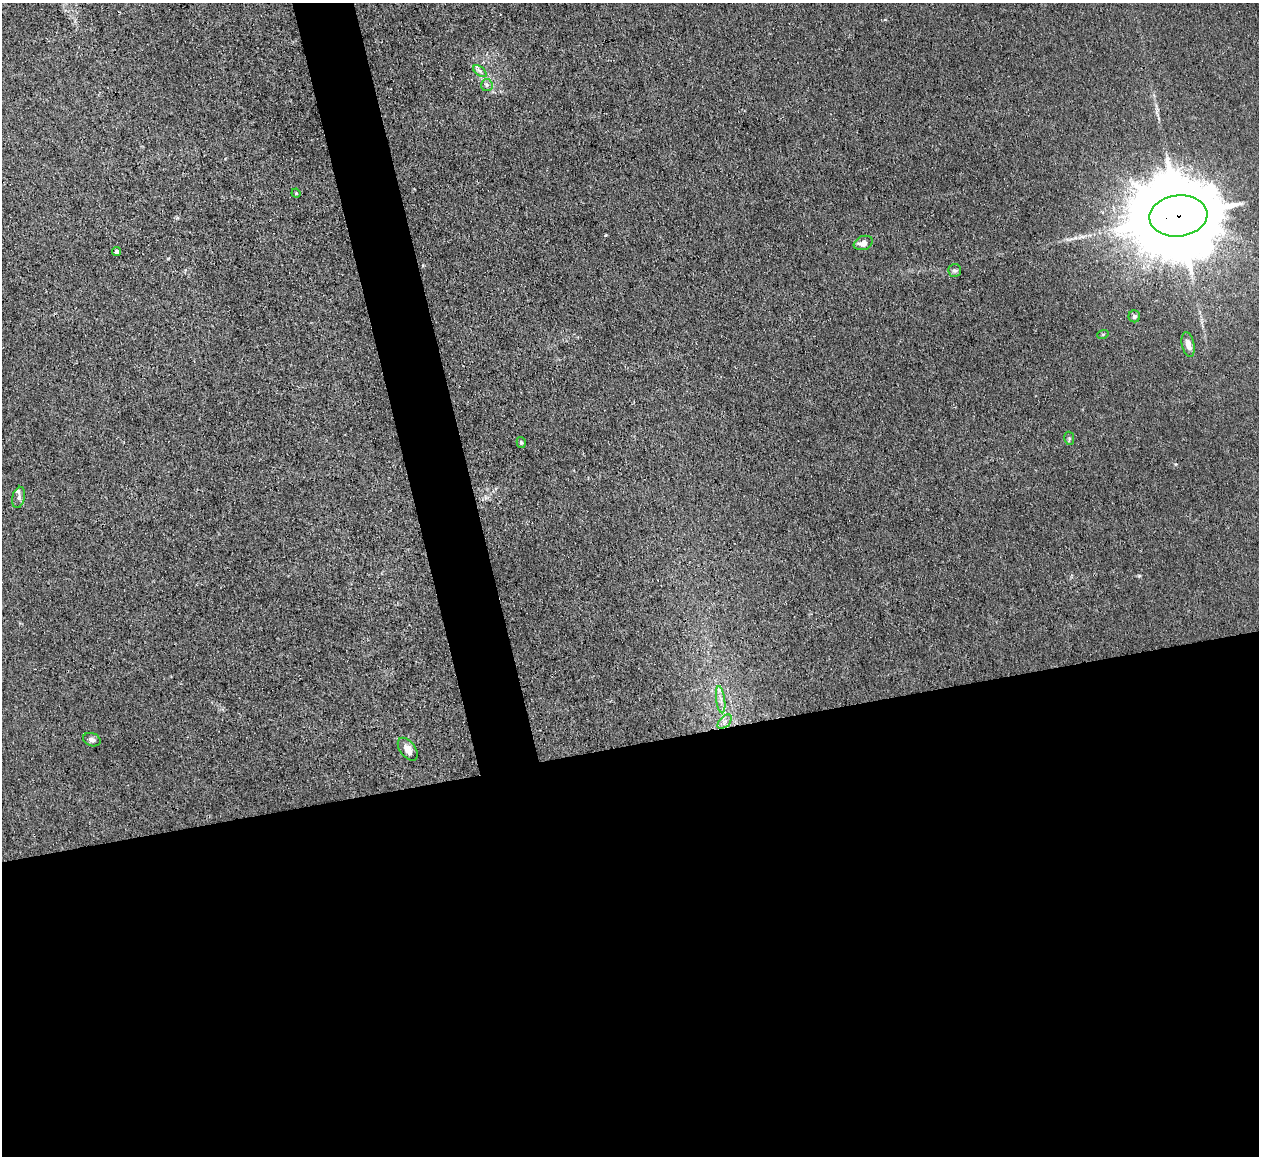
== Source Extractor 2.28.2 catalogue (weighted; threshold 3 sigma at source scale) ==
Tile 15 of 4 x 4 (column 3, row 4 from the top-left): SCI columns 2516-3772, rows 136-1289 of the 5030 x 5006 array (HDU 1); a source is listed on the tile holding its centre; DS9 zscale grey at full resolution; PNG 1261 x 1158 px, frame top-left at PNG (2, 3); each listed source drawn as its Kron ellipse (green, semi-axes under 4 px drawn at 4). Shown black and unused: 39% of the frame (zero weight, under 3 of 4 exposures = <1% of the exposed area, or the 3 px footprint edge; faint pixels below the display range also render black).
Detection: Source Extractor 2.28.2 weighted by HDU 2 'WHT'; one run over the whole footprint, this tile lists its part. Background 0.0222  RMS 0.0058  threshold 0.0259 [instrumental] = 3 sigma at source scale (4.5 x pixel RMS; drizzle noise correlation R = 1.50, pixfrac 1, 0.05/0.05 arcsec/px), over >= 5 px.
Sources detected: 18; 1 inside a brighter listed object's ellipse — not listed separately; the other 17 listed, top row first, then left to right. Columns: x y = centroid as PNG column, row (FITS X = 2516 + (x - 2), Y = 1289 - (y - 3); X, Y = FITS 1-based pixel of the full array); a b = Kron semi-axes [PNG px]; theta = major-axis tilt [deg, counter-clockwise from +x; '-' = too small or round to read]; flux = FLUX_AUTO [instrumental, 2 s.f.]
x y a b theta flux
480 71 8 4 -37 1.4
487 85 6 5 - 1.3
296 193 4 4 - 0.66
1178 216 29 20 6 13000
863 243 10 7 21 3.8
116 252 4 4 - 3.4
955 271 6 6 - 1.2
1134 316 6 6 - 1.3
1103 334 6 3 18 0.53
1188 344 12 6 -78 3.8
1069 438 7 5 -80 0.91
521 442 5 4 - 0.91
19 497 11 6 77 1.8
721 700 14 4 -83 3.1
725 722 8 5 45 2.2
92 740 9 6 -18 2
408 749 13 7 -53 4.3
Overlapping masked pixels (flux is a lower limit): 1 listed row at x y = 1178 216